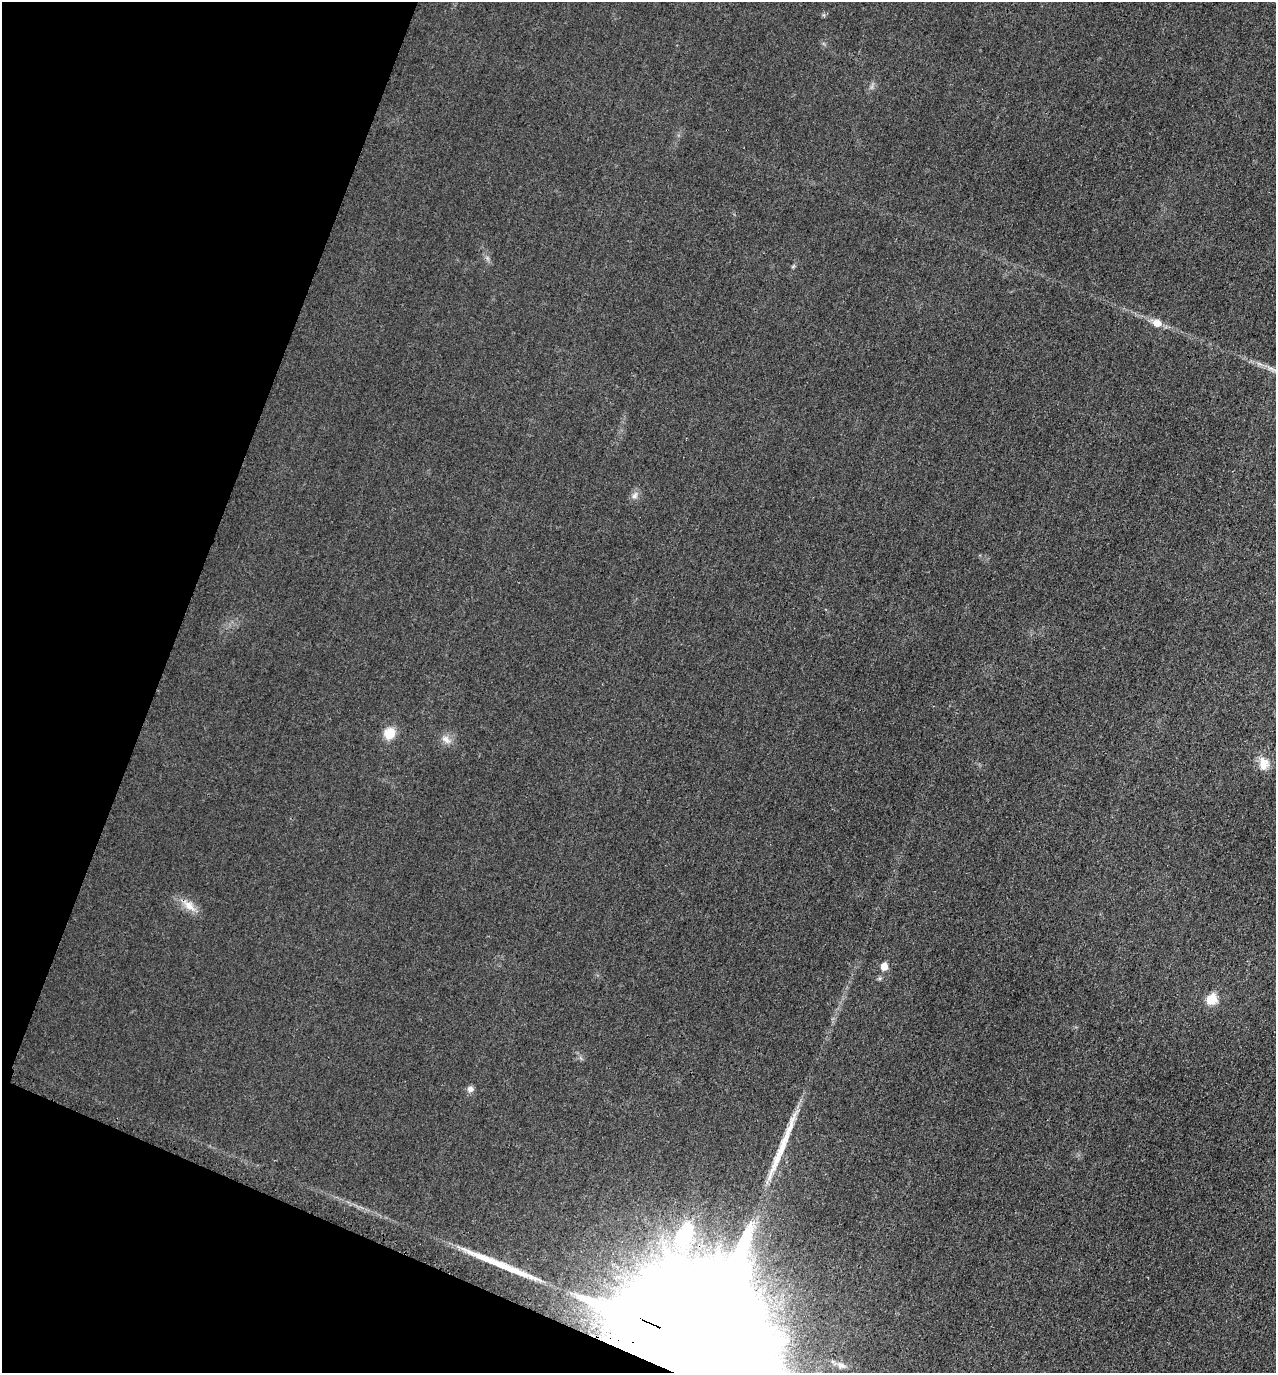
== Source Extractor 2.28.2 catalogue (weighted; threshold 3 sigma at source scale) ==
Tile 9 of 4 x 4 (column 1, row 3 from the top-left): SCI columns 157-1430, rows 1392-2762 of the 5537 x 5528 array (HDU 1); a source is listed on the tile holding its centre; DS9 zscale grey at full resolution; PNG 1278 x 1375 px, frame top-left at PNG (2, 2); no overlay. Shown black and unused: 19% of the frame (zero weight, under 3 of 4 exposures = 2% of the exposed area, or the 3 px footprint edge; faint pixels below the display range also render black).
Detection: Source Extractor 2.28.2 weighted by HDU 2 'WHT'; one run over the whole footprint, this tile lists its part. Background 0.0264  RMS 0.006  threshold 0.027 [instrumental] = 3 sigma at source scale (4.5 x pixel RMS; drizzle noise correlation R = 1.50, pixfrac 1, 0.05/0.05 arcsec/px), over >= 5 px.
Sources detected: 15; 1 inside a brighter object's white glare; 2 long thin detections or spike segments (spike, bleed or trail) — not listed; the other 12 listed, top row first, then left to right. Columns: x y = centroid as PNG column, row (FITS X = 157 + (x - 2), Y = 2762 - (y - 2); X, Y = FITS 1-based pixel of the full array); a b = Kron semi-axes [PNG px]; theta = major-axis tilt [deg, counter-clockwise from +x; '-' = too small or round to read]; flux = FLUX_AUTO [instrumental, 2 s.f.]
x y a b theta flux
1157 323 7 7 - 6.6
634 496 10 6 46 2.4
389 733 12 10 53 11
446 739 13 8 -35 4
1263 763 17 13 -88 7.2
189 906 17 10 -45 6.9
884 966 6 5 - 7.1
1211 999 6 6 - 25
470 1089 8 7 - 2.4
685 1235 43 22 73 43
708 1348 88 26 -24 110000
841 1365 20 11 -15 11
Overlapping masked pixels (flux is a lower limit): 1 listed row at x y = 708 1348
Isophote crosses this tile's border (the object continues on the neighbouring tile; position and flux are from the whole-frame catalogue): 1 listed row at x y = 708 1348